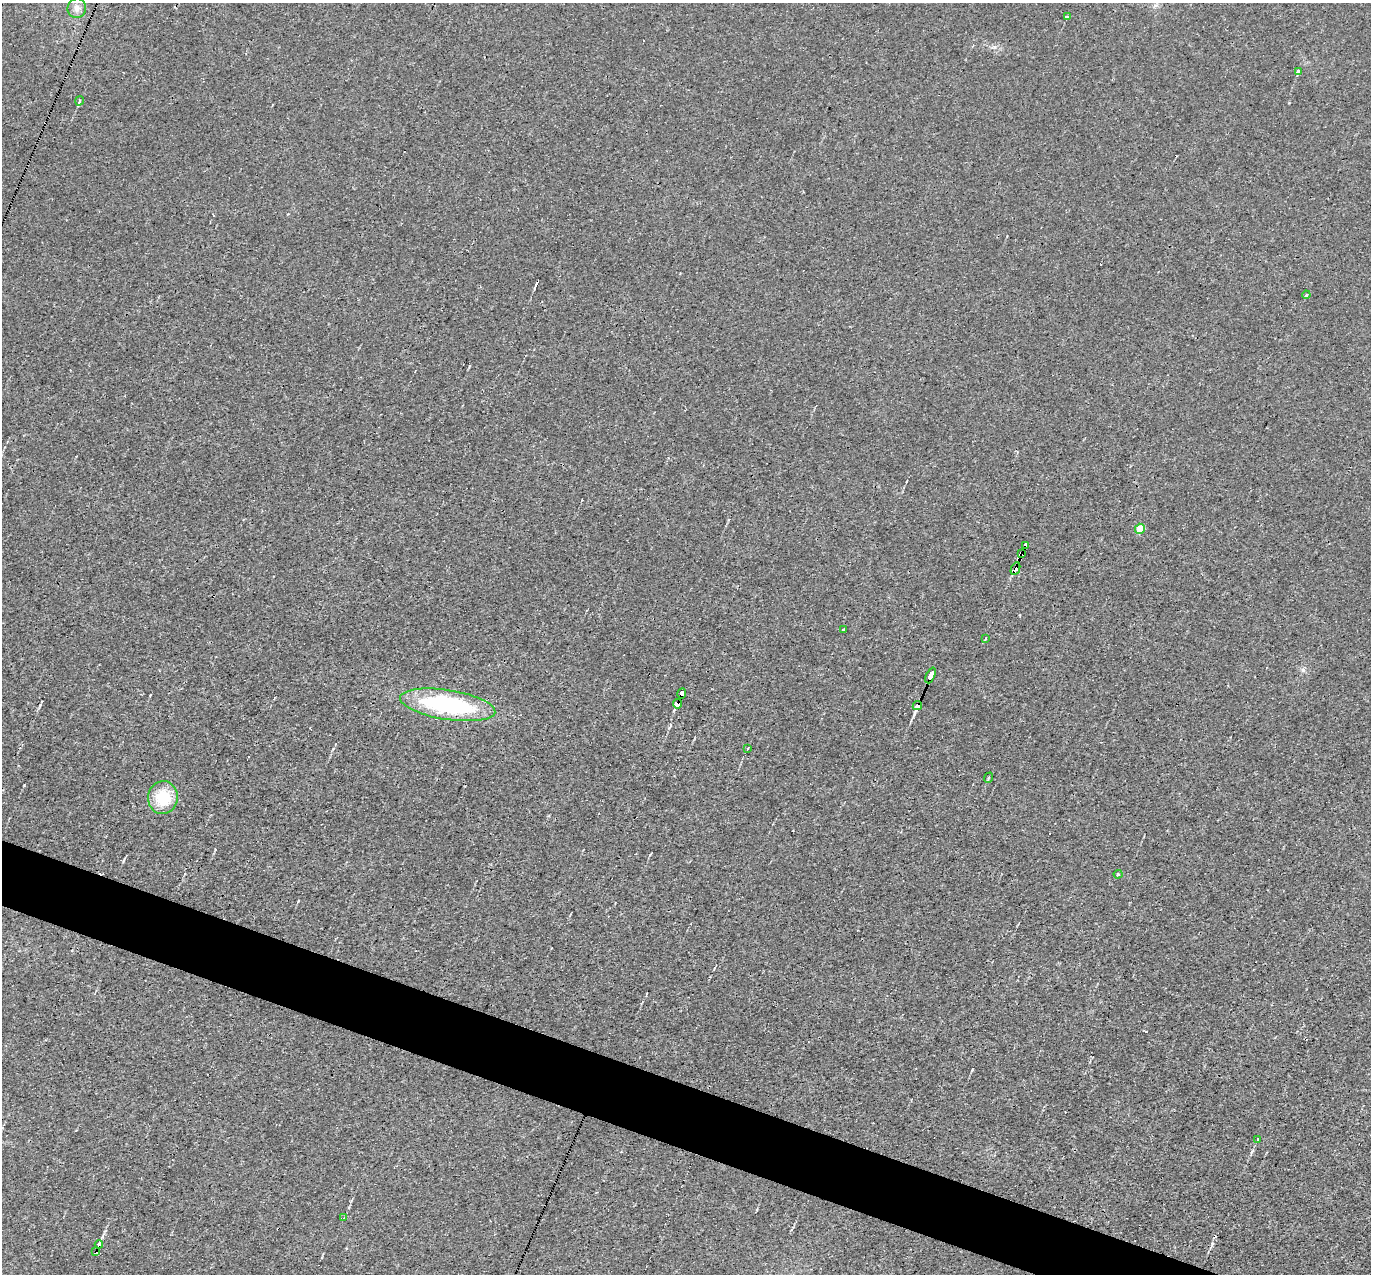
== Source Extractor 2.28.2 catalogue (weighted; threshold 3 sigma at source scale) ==
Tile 6 of 4 x 4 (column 2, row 2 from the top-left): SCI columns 1370-2738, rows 2813-4084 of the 5475 x 5491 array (HDU 1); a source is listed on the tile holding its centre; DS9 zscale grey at full resolution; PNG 1373 x 1276 px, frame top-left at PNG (2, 3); each listed source drawn as its Kron ellipse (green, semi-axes under 4 px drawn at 4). Shown black and unused: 4% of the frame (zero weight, under 3 of 4 exposures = <1% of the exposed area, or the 3 px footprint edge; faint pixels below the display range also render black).
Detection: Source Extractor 2.28.2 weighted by HDU 2 'WHT'; one run over the whole footprint, this tile lists its part. Background 0.0011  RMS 0.0017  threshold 0.00757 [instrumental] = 3 sigma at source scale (4.5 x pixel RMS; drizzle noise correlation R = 1.50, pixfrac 1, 0.05/0.05 arcsec/px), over >= 5 px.
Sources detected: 28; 4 cosmic-ray / hot-pixel residue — neither listed nor drawn; the other 24 listed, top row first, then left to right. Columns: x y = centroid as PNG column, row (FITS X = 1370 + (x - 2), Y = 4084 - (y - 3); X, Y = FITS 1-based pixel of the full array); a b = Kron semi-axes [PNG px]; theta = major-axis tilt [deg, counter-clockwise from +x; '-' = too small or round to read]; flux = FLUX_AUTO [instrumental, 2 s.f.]
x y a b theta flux
77 8 10 9 - 1.1
1068 17 4 3 - 0.79
1298 71 4 3 - 8.5
79 101 5 3 - 0.26
1306 295 4 3 - 0.18
1140 529 5 4 - 4.6
1026 545 4 4 - 10
1022 554 4 3 - 16
1015 569 6 3 65 49
843 630 4 3 - 0.39
985 639 3 2 - 0.33
930 675 8 4 66 100
682 694 5 4 - 36
677 704 4 4 - 4
448 705 48 15 -9 20
917 705 5 4 - 16
748 748 4 2 - 0.18
988 778 5 3 - 0.22
163 798 16 15 - 5.6
1118 874 4 4 - 0.23
1258 1139 3 2 - 0.2
344 1218 3 3 - 0.13
99 1244 4 3 - 4.9
96 1252 4 3 - 4.8
Overlapping masked pixels (flux is a lower limit): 9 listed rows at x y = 1026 545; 1022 554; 1015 569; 930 675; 682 694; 677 704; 917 705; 99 1244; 96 1252